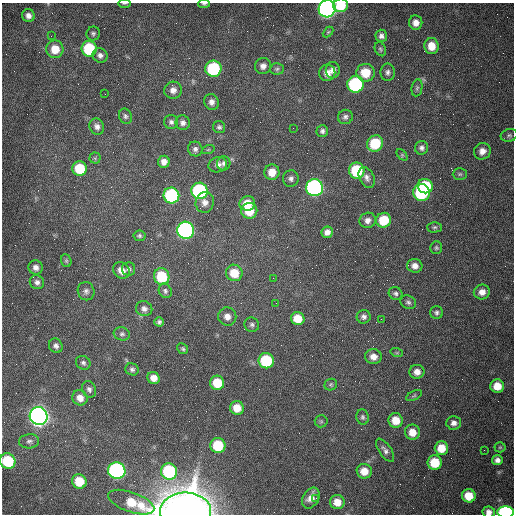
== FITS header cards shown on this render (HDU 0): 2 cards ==
NAXIS1  =                  512 /fastest changing axis
NAXIS2  =                  512 /next to fastest changing axis

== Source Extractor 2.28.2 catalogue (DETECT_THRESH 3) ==
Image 512 x 512 px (HDU 0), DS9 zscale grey, 1 PNG px = 1 image px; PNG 516 x 516 px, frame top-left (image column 1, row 512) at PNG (2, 3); each listed source drawn as its Kron ellipse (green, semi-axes under 4 px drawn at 4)
Background 1540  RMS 24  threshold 71.6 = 3 sigma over >= 5 px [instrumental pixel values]
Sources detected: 134; all 134 listed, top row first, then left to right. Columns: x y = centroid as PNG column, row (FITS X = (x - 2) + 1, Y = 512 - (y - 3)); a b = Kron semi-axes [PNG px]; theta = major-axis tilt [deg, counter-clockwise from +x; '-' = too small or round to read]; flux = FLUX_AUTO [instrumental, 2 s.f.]
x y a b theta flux
124 3 6 3 0 1.9e+03
204 4 6 3 1 2.5e+03
341 5 7 6 - 4.1e+04
327 9 8 8 - 7.4e+05
28 16 6 6 - 8.1e+03
416 23 7 6 - 1.1e+04
328 32 6 4 44 2.0e+03
93 33 7 6 - 3.7e+03
51 36 2 2 - 1.1e+03
381 36 6 6 - 5.9e+03
432 46 8 7 - 2.4e+04
55 49 9 8 - 2.8e+04
89 49 8 7 - 9.5e+04
380 49 7 5 -63 2.9e+03
100 55 8 7 - 6.6e+03
263 66 8 8 - 8.0e+03
213 69 8 8 - 1.3e+05
277 69 7 6 - 3.5e+03
333 70 8 7 - 7.6e+03
388 72 9 7 89 5.9e+03
327 73 8 8 - 1.2e+04
365 73 9 9 - 3.4e+04
355 84 8 8 - 2.0e+05
417 88 8 5 80 3.6e+03
173 90 9 8 - 9.6e+03
105 94 2 2 - 9.0e+02
212 102 8 7 - 8.1e+03
125 116 8 6 -67 4.1e+03
345 117 7 7 - 5.4e+03
171 122 7 7 - 4.7e+03
183 123 7 7 - 6.6e+03
97 127 8 7 - 7.6e+03
219 127 6 6 - 3.6e+03
293 128 2 2 - 6.4e+02
322 131 6 6 - 4.6e+03
509 135 8 6 14 4.0e+03
375 143 8 7 - 6.2e+04
422 148 7 6 - 5.0e+03
195 149 7 7 - 5.5e+03
208 150 6 4 19 2.1e+03
482 151 8 8 - 1.1e+04
402 155 7 4 -46 2.2e+03
95 158 5 5 - 2.5e+03
164 162 6 6 - 1.0e+04
224 163 7 6 - 4.5e+03
218 165 9 7 16 7.5e+03
80 169 7 7 - 6.0e+04
357 171 8 7 - 8.8e+04
272 172 7 7 - 1.9e+04
460 174 7 5 1 2.9e+03
367 177 11 7 -64 7.6e+03
291 178 8 8 - 6.0e+03
425 186 8 7 - 7.2e+04
315 188 8 8 - 4.4e+05
199 191 8 8 - 2.6e+05
422 193 8 8 - 1.3e+05
171 196 8 8 - 2.0e+05
205 202 10 9 - 1.0e+04
247 203 8 7 - 2.9e+04
249 211 8 8 - 3.7e+04
368 220 8 7 - 8.3e+03
384 220 7 7 - 4.7e+04
435 227 7 5 1 3.0e+03
186 230 8 8 - 5.5e+05
327 232 6 5 - 8.2e+03
139 236 6 5 - 3.2e+03
436 248 6 6 - 3.0e+03
66 261 6 5 - 2.5e+03
415 266 7 7 - 9.8e+03
36 267 7 7 - 7.6e+03
129 269 6 6 - 4.4e+03
121 270 9 7 -43 1.4e+04
234 273 8 8 - 3.4e+04
162 276 8 7 - 6.8e+04
273 278 2 2 - 7.5e+02
37 282 7 7 - 6.2e+03
86 291 9 8 - 6.1e+03
165 291 7 6 - 4.2e+03
482 292 8 7 - 1.2e+04
395 294 7 6 - 4.4e+03
408 302 8 6 -25 4.4e+03
276 303 3 2 - 1.2e+03
144 309 8 7 - 6.8e+03
437 313 6 6 - 4.1e+03
227 317 9 9 - 1.1e+04
364 317 7 6 - 5.7e+03
298 319 7 6 - 3.1e+04
381 319 2 2 - 7.6e+02
159 322 5 4 - 3.6e+03
252 325 7 7 - 4.2e+03
122 334 8 6 -15 4.2e+03
56 346 7 6 - 5.7e+03
183 349 6 5 - 2.7e+03
397 353 6 4 -18 1.9e+03
373 357 8 7 - 1.2e+04
266 361 8 7 - 1.0e+05
83 363 7 6 - 4.4e+03
132 369 7 6 - 4.4e+03
417 372 7 7 - 1.2e+04
154 378 6 6 - 1.3e+04
217 383 7 7 - 4.4e+04
331 385 6 5 - 2.9e+03
497 386 7 6 - 2.4e+04
89 389 8 6 -63 5.3e+03
414 395 9 4 27 2.7e+03
80 398 8 7 - 1.3e+04
237 408 7 7 - 2.4e+04
39 416 9 8 - 1.4e+06
363 417 7 6 - 3.9e+03
396 420 7 7 - 2.5e+04
321 421 6 6 - 2.9e+03
454 423 7 6 - 7.8e+03
412 432 8 7 - 2.0e+04
29 441 10 7 5 6.0e+03
218 446 7 7 - 6.1e+04
500 447 5 5 - 1.9e+03
441 448 7 7 - 2.7e+04
385 450 13 6 -55 6.7e+03
484 450 3 2 - 1.2e+03
497 460 5 5 - 6.6e+03
8 461 8 7 - 7.6e+04
435 462 7 7 - 5.0e+04
117 471 8 8 - 4.2e+05
169 471 8 8 - 1.5e+05
364 471 7 7 - 2.1e+04
79 481 7 7 - 4.1e+04
469 496 7 6 - 3.2e+04
311 498 11 8 59 1.5e+04
316 498 3 2 - 3.7e+03
131 502 24 10 -20 4.6e+04
337 502 7 7 - 2.0e+04
185 511 25 18 1 2.2e+06
489 512 6 5 - 8.2e+03
506 512 8 5 -3 2.7e+05
At the frame edge (FLAGS 8, measured only in part): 8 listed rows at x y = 124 3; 204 4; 341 5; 327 9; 8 461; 185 511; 489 512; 506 512